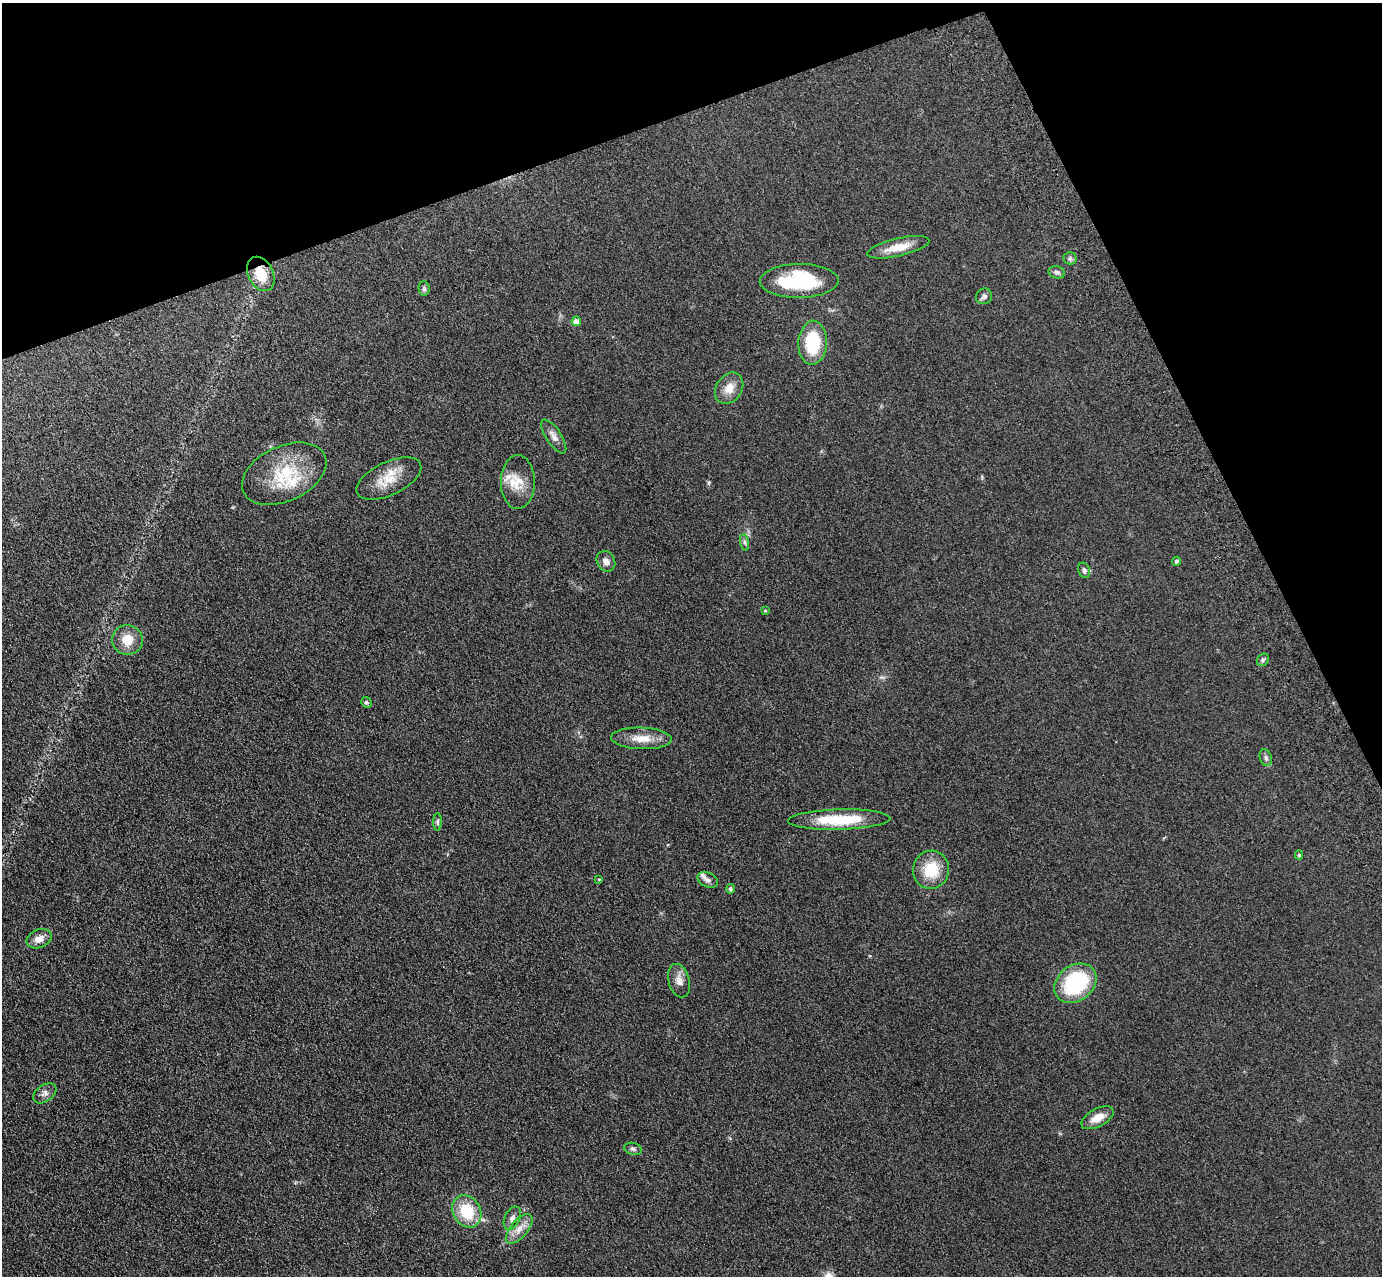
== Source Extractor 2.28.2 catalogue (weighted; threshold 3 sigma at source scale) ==
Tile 3 of 4 x 4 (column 3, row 1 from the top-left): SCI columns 2871-4250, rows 4033-5306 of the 5741 x 5645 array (HDU 1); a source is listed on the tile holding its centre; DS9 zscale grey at full resolution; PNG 1384 x 1278 px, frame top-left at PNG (2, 3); each listed source drawn as its Kron ellipse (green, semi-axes under 4 px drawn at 4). Shown black and unused: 19% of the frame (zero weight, under 3 of 4 exposures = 6% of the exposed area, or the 3 px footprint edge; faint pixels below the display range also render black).
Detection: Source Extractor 2.28.2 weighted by HDU 2 'WHT'; one run over the whole footprint, this tile lists its part. Background 0.119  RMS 0.0088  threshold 0.0394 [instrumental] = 3 sigma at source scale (4.5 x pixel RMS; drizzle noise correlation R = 1.50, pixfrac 1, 0.05/0.05 arcsec/px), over >= 5 px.
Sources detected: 42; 2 inside a brighter listed object's ellipse — not listed separately; the other 40 listed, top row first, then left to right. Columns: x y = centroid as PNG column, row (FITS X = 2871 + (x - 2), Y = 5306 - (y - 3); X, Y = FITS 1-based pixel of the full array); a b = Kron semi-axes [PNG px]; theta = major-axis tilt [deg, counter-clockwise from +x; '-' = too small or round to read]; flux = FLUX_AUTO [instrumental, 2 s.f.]
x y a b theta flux
898 247 32 9 13 14
1070 258 6 6 - 1.9
1057 272 8 6 -14 2.7
261 274 18 12 -63 18
799 281 39 17 1 67
424 288 7 5 -88 1.8
984 296 8 7 - 2.6
576 321 5 4 - 5.9
813 343 22 14 87 41
729 388 17 13 56 11
554 437 19 7 -57 5.8
284 474 45 27 24 47
389 479 35 16 25 21
518 482 27 17 -90 18
745 542 8 4 -81 1.8
606 561 11 9 -61 4.7
1176 561 4 4 - 1.4
1084 570 8 5 -69 2.5
765 611 3 3 - 0.81
127 640 15 15 - 14
1263 660 7 5 48 1.7
366 702 5 5 - 1.6
641 738 30 11 -2 14
1266 758 9 6 -70 2.4
839 820 51 10 2 40
437 822 9 4 90 1.7
1299 855 4 4 - 1.3
931 870 19 18 - 26
599 879 3 3 - 0.72
708 880 11 7 -25 3.3
730 889 5 4 - 1.5
39 939 13 9 22 7
679 981 17 10 -75 7
1075 983 23 17 37 73
45 1093 13 8 36 3.8
1097 1118 18 9 29 10
633 1149 9 6 -16 2.2
467 1211 17 13 -60 32
512 1218 12 7 63 4.3
519 1229 18 8 50 8.5
Overlapping masked pixels (flux is a lower limit): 1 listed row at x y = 261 274